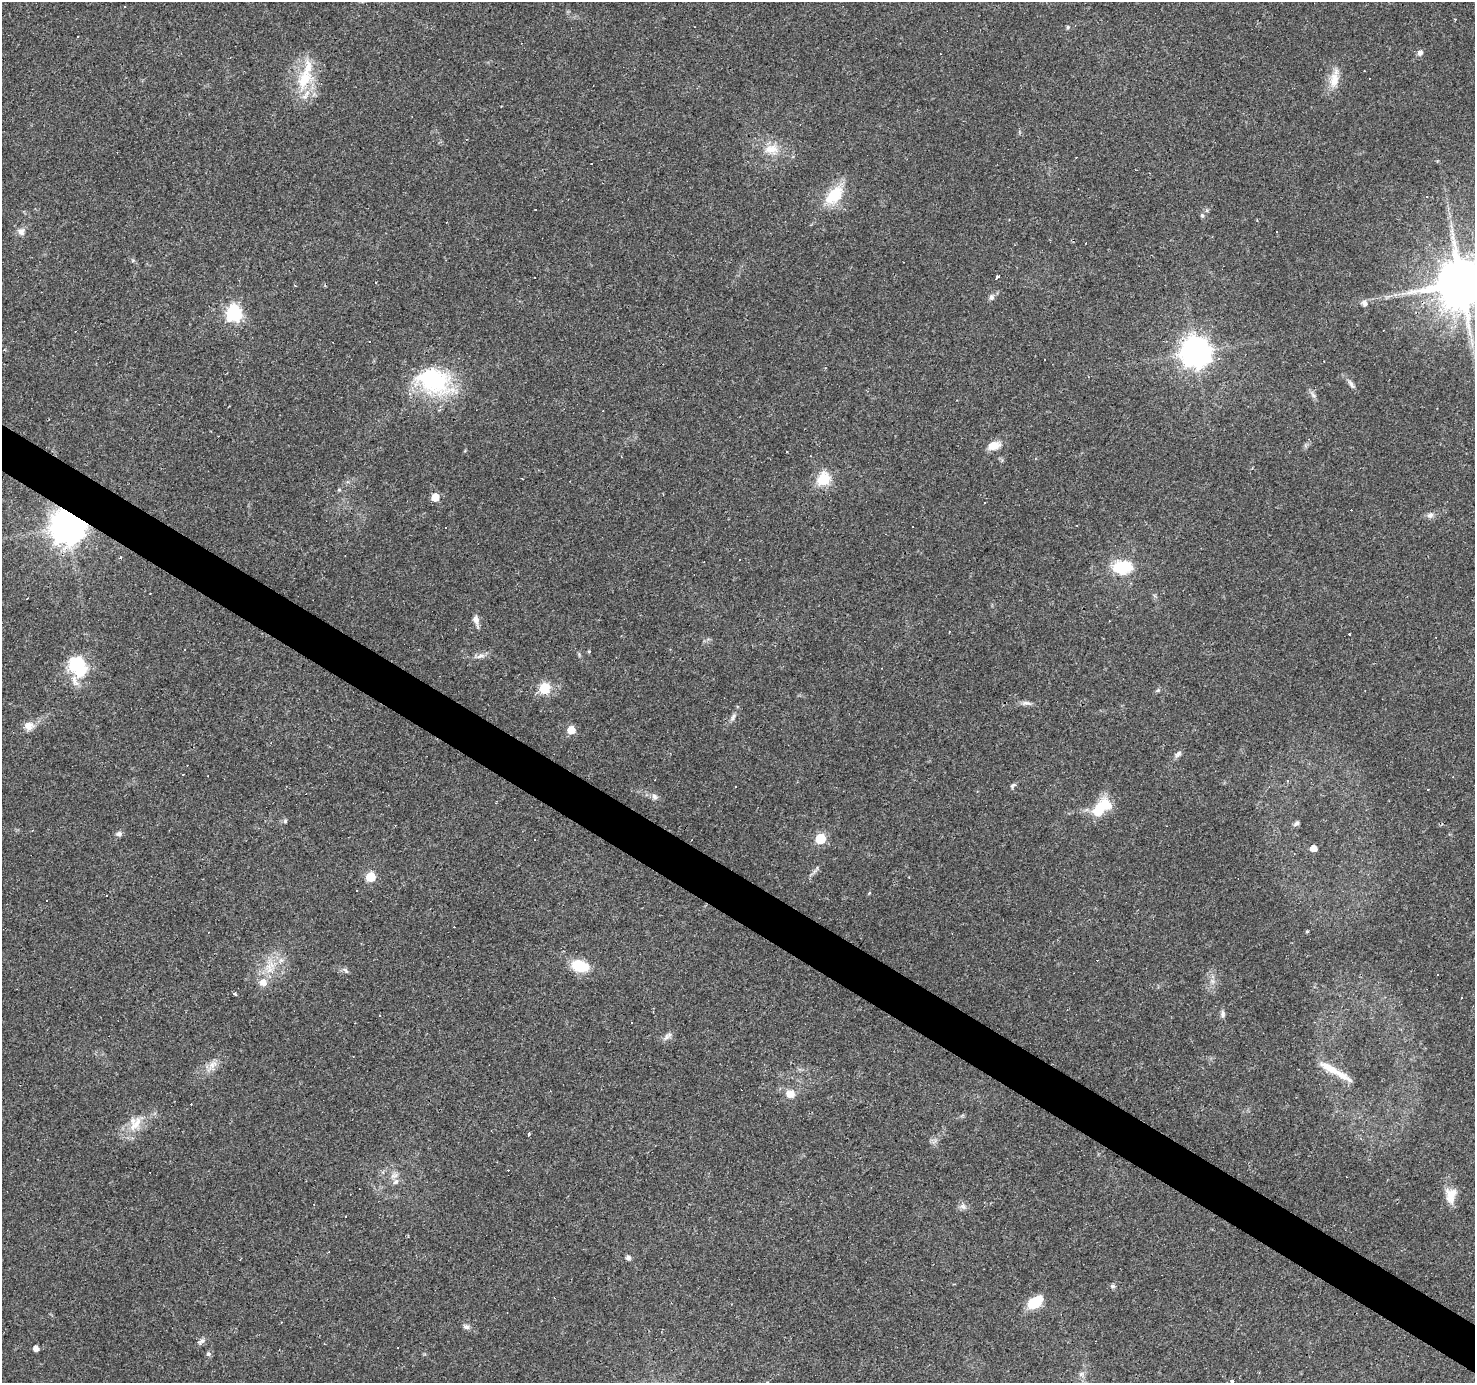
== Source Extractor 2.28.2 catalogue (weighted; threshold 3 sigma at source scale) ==
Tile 6 of 4 x 4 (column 2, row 2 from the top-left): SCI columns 1474-2946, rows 2946-4326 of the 5893 x 5957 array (HDU 1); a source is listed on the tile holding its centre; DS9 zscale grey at full resolution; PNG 1477 x 1385 px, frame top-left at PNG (2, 2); no overlay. Shown black and unused: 3% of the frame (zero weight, under 3 of 4 exposures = <1% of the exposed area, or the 3 px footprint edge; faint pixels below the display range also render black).
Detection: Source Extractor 2.28.2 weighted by HDU 2 'WHT'; one run over the whole footprint, this tile lists its part. Background 0.0361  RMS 0.0038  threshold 0.017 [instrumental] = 3 sigma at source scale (4.5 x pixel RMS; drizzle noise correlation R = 1.50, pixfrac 1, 0.0396/0.0396 arcsec/px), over >= 5 px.
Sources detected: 152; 2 inside a brighter object's white glare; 55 cosmic-ray / hot-pixel residue — not listed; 4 inside a brighter listed object's ellipse — not listed separately; the other 91 listed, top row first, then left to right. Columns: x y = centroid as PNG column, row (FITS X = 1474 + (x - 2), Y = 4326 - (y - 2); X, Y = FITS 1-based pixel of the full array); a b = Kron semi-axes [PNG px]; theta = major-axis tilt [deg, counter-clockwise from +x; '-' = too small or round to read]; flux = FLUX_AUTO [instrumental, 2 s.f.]
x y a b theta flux
1068 27 5 5 - 0.6
77 37 2 2 - 0.26
1420 53 8 6 46 1.3
1364 71 3 2 - 0.32
304 79 33 20 59 17
1334 80 22 12 81 5.8
771 149 22 14 -2 6.8
834 196 30 17 46 13
535 209 2 2 - 0.26
1202 215 6 5 - 0.65
21 232 10 9 - 2.2
133 260 6 3 19 0.46
997 277 4 3 - 3
1461 283 14 13 - 2200
295 285 3 2 - 0.41
991 297 8 7 - 1.2
1365 303 9 7 -86 1.6
234 313 7 7 - 80
1195 352 9 9 - 530
1218 358 5 4 - 0.62
434 381 49 32 -20 37
1351 384 15 5 -60 1.5
1313 395 11 4 -58 1.2
994 445 13 9 18 4.8
787 452 2 2 - 0.34
823 479 6 6 - 44
339 490 5 4 - 0.51
435 497 6 5 - 5.8
1430 515 10 7 23 1.6
68 527 10 10 - 810
120 557 3 3 - 0.41
1122 567 14 9 2 23
150 593 3 2 - 0.44
476 620 15 6 -76 2.2
1349 634 3 2 - 0.77
184 650 3 3 - 1.1
589 651 4 4 - 0.39
480 656 14 6 20 1.9
78 668 25 20 -66 14
545 688 6 6 - 31
1158 690 8 4 31 0.61
1026 703 16 5 -1 1.6
733 717 13 5 62 1.4
29 726 12 11 - 3.2
571 730 5 5 - 8
1178 754 11 6 41 1.3
183 774 3 3 - 0.9
1288 781 3 3 - 1.4
1013 785 10 6 40 0.88
654 797 9 7 -71 1.3
1099 809 29 13 60 11
285 821 6 5 - 0.62
1297 823 6 5 - 1.2
119 834 9 6 14 1.2
820 839 6 6 - 18
1313 848 5 5 - 4.1
371 877 6 5 - 15
357 890 3 2 - 0.39
869 893 5 3 - 0.34
106 896 3 3 - 2.7
1307 931 4 4 - 0.37
269 966 15 9 42 4.9
580 966 21 12 -16 11
346 971 10 4 -45 0.88
1438 975 3 2 - 0.27
1212 981 7 5 -45 1.1
263 982 7 7 - 3.6
235 994 8 3 -32 0.48
1462 998 3 3 - 2.1
1223 1014 10 6 -84 1.2
380 1015 3 3 - 0.33
631 1023 2 2 - 0.29
666 1037 12 6 56 1.5
213 1064 14 8 21 2.9
1330 1068 33 10 -30 6.7
790 1094 12 10 -3 3.7
136 1124 26 11 56 7.2
528 1133 5 2 - 0.45
394 1176 12 7 25 1.9
1451 1195 21 14 86 5.6
963 1206 10 8 -23 1.6
345 1216 2 2 - 0.31
628 1258 5 5 - 1.4
1112 1286 7 6 - 0.89
1035 1302 19 11 39 9.1
466 1327 8 6 -13 1.3
201 1341 13 6 27 1.3
36 1348 5 5 - 2.2
208 1354 5 4 - 1.4
1081 1374 7 6 - 1.2
1232 1381 3 3 - 2.6
Overlapping masked pixels (flux is a lower limit): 2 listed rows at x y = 1461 283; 68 527
Isophote crosses this tile's border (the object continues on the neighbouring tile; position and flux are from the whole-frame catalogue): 2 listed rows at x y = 1461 283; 1232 1381